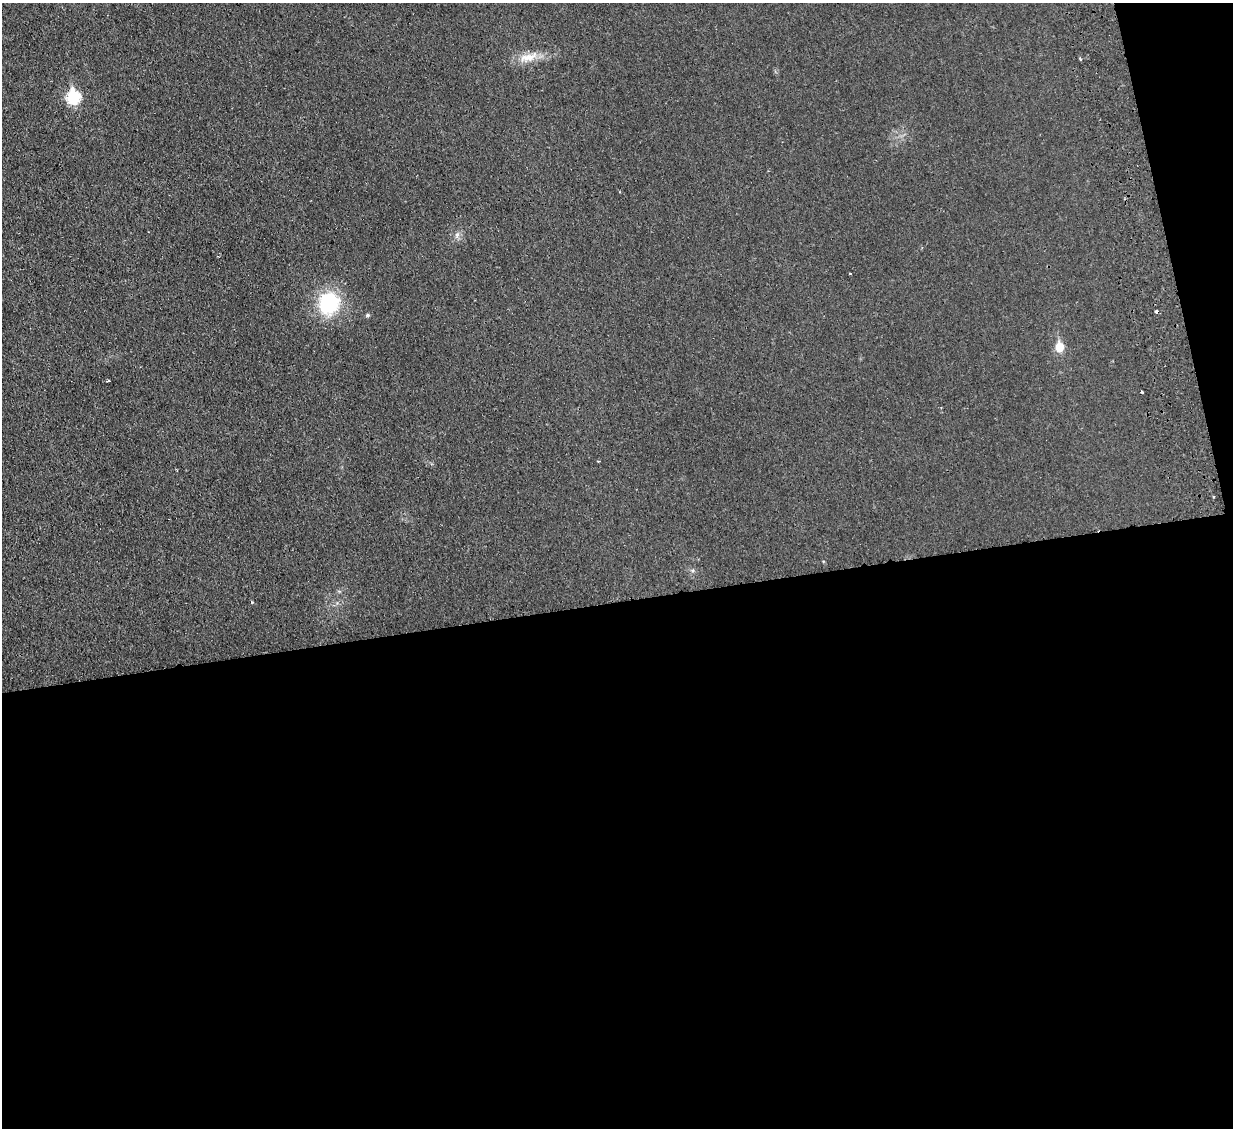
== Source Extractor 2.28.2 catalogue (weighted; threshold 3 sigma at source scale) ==
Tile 16 of 4 x 4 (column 4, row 4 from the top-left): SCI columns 3750-4980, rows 160-1285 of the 5040 x 4933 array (HDU 1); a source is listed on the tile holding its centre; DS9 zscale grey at full resolution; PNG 1235 x 1130 px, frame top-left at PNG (2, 3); no overlay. Shown black and unused: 49% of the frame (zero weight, under 2 of 3 exposures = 3% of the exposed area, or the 3 px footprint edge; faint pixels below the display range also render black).
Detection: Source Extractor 2.28.2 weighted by HDU 2 'WHT'; one run over the whole footprint, this tile lists its part. Background 0.0363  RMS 0.0063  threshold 0.0285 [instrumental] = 3 sigma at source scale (4.5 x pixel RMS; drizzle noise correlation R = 1.50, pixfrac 1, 0.05/0.05 arcsec/px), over >= 5 px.
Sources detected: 13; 2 cosmic-ray / hot-pixel residue — not listed; the other 11 listed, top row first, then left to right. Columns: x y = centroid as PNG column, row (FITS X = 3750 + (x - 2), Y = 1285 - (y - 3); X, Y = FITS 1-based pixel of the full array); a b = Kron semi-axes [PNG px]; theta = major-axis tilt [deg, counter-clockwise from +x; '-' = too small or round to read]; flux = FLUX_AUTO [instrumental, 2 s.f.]
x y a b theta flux
528 57 30 10 14 10
1080 59 3 3 - 1.6
73 97 7 7 - 62
457 235 7 6 - 1.9
850 274 3 2 - 1.1
329 303 26 23 68 40
368 315 5 4 - 1.1
1059 347 7 6 - 13
1142 392 3 3 - 1.3
598 461 3 2 - 0.84
252 602 4 3 - 0.66